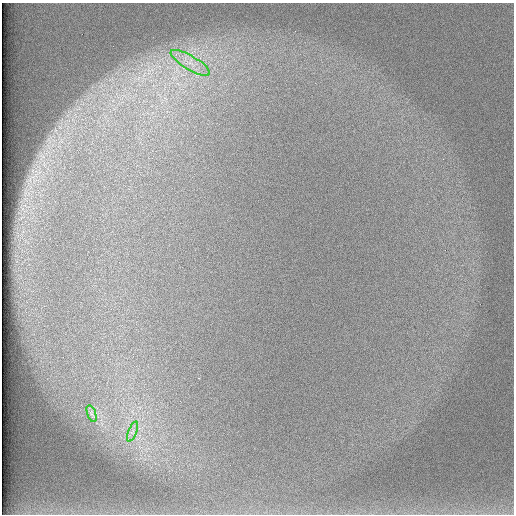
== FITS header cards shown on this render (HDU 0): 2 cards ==
NAXIS1  =                  512 /
NAXIS2  =                  512 /

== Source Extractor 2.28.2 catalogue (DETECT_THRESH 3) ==
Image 512 x 512 px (HDU 0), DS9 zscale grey, 1 PNG px = 1 image px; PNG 516 x 516 px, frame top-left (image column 1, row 512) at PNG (2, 3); each listed source drawn as its Kron ellipse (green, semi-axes under 4 px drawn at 4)
Background 97.4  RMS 2.9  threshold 8.67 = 3 sigma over >= 5 px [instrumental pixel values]
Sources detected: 3; all 3 listed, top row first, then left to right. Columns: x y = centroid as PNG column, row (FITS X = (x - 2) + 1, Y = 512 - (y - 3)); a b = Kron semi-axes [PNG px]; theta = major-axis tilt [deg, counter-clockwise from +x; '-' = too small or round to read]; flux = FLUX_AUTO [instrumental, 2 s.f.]
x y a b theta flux
190 63 22 7 -31 2800
91 414 9 4 -71 560
133 432 11 3 69 600